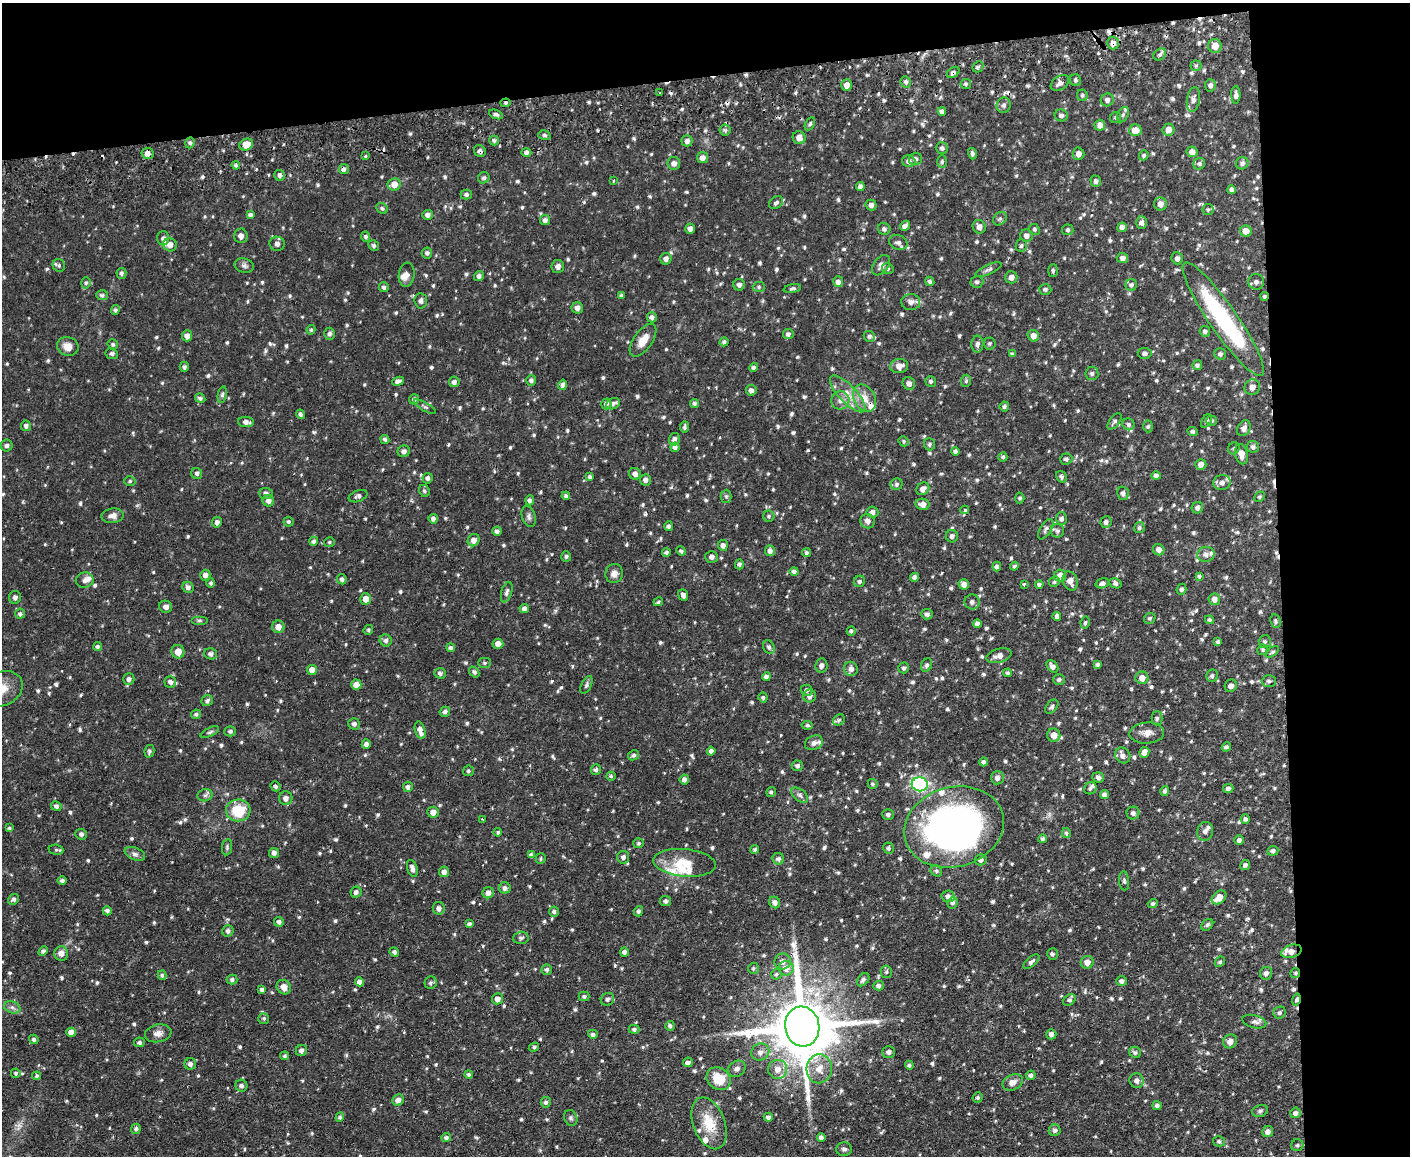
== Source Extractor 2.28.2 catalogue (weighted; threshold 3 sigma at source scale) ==
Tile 3 of 3 x 4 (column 3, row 1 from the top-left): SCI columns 2947-4354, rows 3516-4669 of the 4593 x 4724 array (HDU 1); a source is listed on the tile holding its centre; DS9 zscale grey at full resolution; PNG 1412 x 1158 px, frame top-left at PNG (2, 3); each listed source drawn as its Kron ellipse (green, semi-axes under 4 px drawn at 4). Shown black and unused: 16% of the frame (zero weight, under 2 of 3 exposures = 3% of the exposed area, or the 3 px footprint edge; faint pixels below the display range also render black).
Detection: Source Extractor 2.28.2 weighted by HDU 2 'WHT'; one run over the whole footprint, this tile lists its part. Background 0.0535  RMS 0.0061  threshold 0.0276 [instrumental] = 3 sigma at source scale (4.5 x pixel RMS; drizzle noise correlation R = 1.50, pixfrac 1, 0.05/0.05 arcsec/px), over >= 5 px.
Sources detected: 1003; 1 too faint to see at this stretch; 1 inside a brighter object's white glare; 17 cosmic-ray / hot-pixel residue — neither listed nor drawn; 22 inside a brighter listed object's ellipse — not listed separately; of the other 962, all 500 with FLUX_AUTO >= 1.06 (the completeness limit of this list) listed and drawn (462 fainter detections not listed), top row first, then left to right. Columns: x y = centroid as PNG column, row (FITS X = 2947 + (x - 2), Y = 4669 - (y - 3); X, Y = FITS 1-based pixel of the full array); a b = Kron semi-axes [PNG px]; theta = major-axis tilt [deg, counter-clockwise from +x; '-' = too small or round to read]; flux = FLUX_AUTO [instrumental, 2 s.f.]
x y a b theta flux
1113 43 6 6 - 3.1
1215 46 7 6 - 6.2
1160 55 7 5 42 1.5
1196 66 5 5 - 1.1
978 67 6 5 - 1.1
953 72 7 5 36 2
1075 80 6 5 - 1.3
906 82 6 5 - 1.5
1060 83 10 6 35 3.2
966 84 5 5 - 1.2
847 85 6 5 - 4.3
1210 85 6 5 - 2.1
659 93 3 3 - 1.3
1082 95 6 5 - 1.2
1236 95 9 4 -89 2
1193 99 12 6 80 2.8
1107 100 6 6 - 2.1
506 103 5 4 - 1.1
1004 105 8 7 - 1.8
942 111 4 4 - 1.9
496 114 7 4 -22 1.5
1061 115 7 6 - 1.9
1123 115 8 5 63 1.5
1116 117 6 5 - 1.2
810 124 7 4 60 1.2
1100 125 5 5 - 3.6
725 130 5 5 - 1.3
1135 130 6 6 - 6.9
1168 130 6 6 - 4.6
544 135 6 4 -16 1.2
799 138 6 6 - 4.2
494 140 5 4 - 1.4
687 141 5 5 - 2.5
190 143 6 4 70 1.1
246 144 7 5 22 6.4
942 148 6 5 - 1.6
480 151 6 5 - 1.8
526 152 5 4 - 1.8
1192 152 5 5 - 3.5
147 153 6 5 - 2.9
972 154 6 4 -74 1.4
1078 154 6 6 - 3
1144 155 5 4 - 1.1
365 156 3 3 - 1.6
702 158 5 5 - 3.5
915 159 6 6 - 2.1
909 161 6 6 - 2.7
942 162 6 5 - 1.1
674 163 6 6 - 2.4
1242 163 6 6 - 1.9
1199 164 6 5 - 1.3
236 165 4 4 - 1.2
344 169 5 5 - 1.9
279 175 6 5 - 1.6
484 178 6 5 - 1.4
614 181 3 3 - 1.3
1096 181 5 5 - 1.5
394 184 7 6 - 6.2
860 186 4 4 - 2.4
1232 190 4 4 - 2.1
466 194 5 5 - 1.6
776 203 8 5 38 1.6
1160 204 6 6 - 3.4
871 205 5 5 - 2.1
382 208 6 5 - 1.1
1208 209 6 5 - 1.2
250 215 4 4 - 1.7
427 215 5 5 - 2.1
1000 219 7 6 - 1.5
545 220 5 5 - 2.1
1142 222 6 5 - 2
905 226 6 4 48 2.1
979 227 7 6 - 3.2
1122 227 5 4 - 2.9
690 229 5 4 - 3
884 229 6 6 - 1.5
1034 229 6 5 - 1.2
1068 230 5 5 - 1.3
1246 231 5 5 - 5.8
1026 235 6 6 - 2.6
241 236 7 7 - 2.7
366 237 5 4 - 1.4
163 238 7 6 - 1.9
898 242 9 7 -22 2.2
277 244 7 7 - 2.5
170 245 7 6 - 3.9
374 245 5 5 - 1.3
1021 245 6 5 - 1.3
427 253 5 5 - 1.6
1122 258 6 5 - 2.5
1177 258 6 5 - 2.2
666 259 6 5 - 2.5
59 265 6 6 - 1.3
881 265 11 7 54 3
244 266 10 7 -13 2.1
558 266 6 6 - 2.4
888 269 6 5 - 1.1
988 269 14 5 24 1.8
1053 271 6 5 - 1.2
121 273 5 5 - 1.5
407 275 12 8 84 2.7
479 276 5 4 - 1.6
1011 277 6 6 - 3.4
930 281 5 4 - 1.2
838 282 5 5 - 2.7
977 282 6 6 - 1.4
1256 282 8 8 - 2.5
86 283 6 4 73 1.2
739 285 6 5 - 2.2
1131 285 6 5 - 1.7
384 287 5 4 - 1.5
759 287 6 5 - 1.1
792 288 9 4 12 1.4
1045 289 6 5 - 1.3
102 295 6 5 - 1.5
621 295 4 4 - 1.1
1265 296 4 4 - 1.2
421 301 7 6 - 1.9
911 302 9 8 - 3.2
577 308 5 5 - 2.8
115 310 5 4 - 1.1
652 317 5 5 - 1.8
1223 319 68 14 -55 77
311 330 5 4 - 1.1
1205 331 5 5 - 1.5
329 334 6 5 - 1.7
788 334 5 5 - 1.8
187 336 5 5 - 3
869 336 6 5 - 1.4
1033 336 6 5 - 4.2
643 340 19 9 55 7.5
724 342 4 4 - 1.5
989 343 6 6 - 1.3
113 344 5 5 - 1.4
977 344 8 6 88 2.1
68 346 11 9 -23 5.6
1145 353 7 5 -5 1.7
112 354 6 5 - 1.3
1012 354 4 4 - 1.1
1220 354 6 5 - 1.5
1197 365 5 4 - 1.5
899 366 9 7 7 4.4
184 367 5 4 - 1.2
753 367 4 4 - 1.3
1092 373 7 6 - 1.6
531 380 5 5 - 1.6
398 381 6 4 24 2
931 381 5 5 - 1.3
966 381 6 5 - 1.1
454 382 5 5 - 1.8
909 383 6 6 - 2.3
563 385 5 4 - 2
1252 387 8 7 - 3.5
751 390 5 5 - 2.3
848 394 24 9 -46 8.9
222 395 8 4 79 1.3
200 398 5 4 - 1.5
864 398 14 10 -62 7.3
414 399 5 5 - 1.3
840 400 9 9 - 3.9
695 403 4 4 - 1.4
606 404 5 5 - 2.1
613 404 7 5 26 2
1004 406 5 5 - 1.1
425 407 13 3 -31 1.2
301 414 5 4 - 1.6
1207 421 7 5 60 1.2
1211 421 5 5 - 1.1
246 422 8 5 -4 2.7
1114 422 9 5 52 1.6
1129 424 6 5 - 1.6
26 426 5 5 - 1.6
1148 426 6 4 87 1.2
684 427 5 4 - 1.2
1244 428 8 6 61 2.8
1193 431 5 4 - 1.4
385 439 5 4 - 1.3
674 439 6 5 - 2.5
903 441 5 4 - 1.1
929 444 6 5 - 1.3
7 446 6 6 - 1.6
675 447 5 4 - 2.4
1253 447 6 6 - 1.8
1234 448 6 5 - 1.1
404 451 6 5 - 2.1
956 451 4 4 - 1.4
1241 454 10 6 -78 4.7
1003 457 4 4 - 1.2
1066 459 6 5 - 1.4
1201 464 5 5 - 3.2
197 473 6 5 - 1.2
635 474 6 6 - 2.7
1156 476 4 4 - 2.2
590 477 4 3 - 1.1
1061 477 6 5 - 1.3
427 478 5 5 - 1.8
645 480 5 5 - 2.5
130 481 5 5 - 1.1
1222 483 8 7 - 3
897 484 6 6 - 1.5
923 489 7 6 - 3.3
424 491 6 5 - 1.4
266 493 7 5 -4 1.9
1123 493 7 5 -75 1.7
358 496 10 5 21 1.7
566 496 4 4 - 1.6
726 496 6 5 - 1.1
1259 497 5 5 - 1.1
1020 498 5 5 - 1.2
530 500 5 4 - 2
268 501 6 5 - 3
922 504 7 5 -11 3.6
1197 508 6 5 - 1.8
965 510 4 3 - 1.2
872 512 6 5 - 2
113 516 11 7 8 3.5
529 516 10 6 -74 2.1
769 516 5 5 - 1.1
1061 518 6 5 - 1.8
433 519 5 4 - 2
868 521 7 7 - 2.9
217 522 5 5 - 2.1
289 522 5 5 - 1.2
1106 522 6 5 - 1.7
669 526 5 4 - 1.5
1139 527 5 5 - 1.3
1046 529 11 5 58 2
497 531 5 4 - 1.7
1057 531 7 7 - 1.7
952 536 6 6 - 1.9
474 540 6 5 - 3.5
314 541 4 4 - 1.5
329 542 5 4 - 1.1
723 545 5 5 - 2.4
1159 550 6 5 - 2.6
681 551 5 4 - 1.3
770 551 5 5 - 2.8
666 552 4 4 - 1.4
806 553 4 4 - 1.2
1206 554 8 7 - 2.9
566 556 5 5 - 1.1
712 557 6 6 - 2.2
739 564 5 4 - 1.3
997 566 5 4 - 1.8
1014 566 4 3 - 1.2
794 571 4 4 - 1.8
614 574 9 8 - 3.6
205 575 5 5 - 2.6
1060 576 6 6 - 5.4
1199 576 4 3 - 1.1
915 577 4 4 - 1.9
342 579 5 5 - 1.6
85 580 9 7 10 2.8
859 581 6 5 - 1.5
1070 581 10 7 -68 4.1
1054 582 5 5 - 1.1
211 583 4 4 - 1.3
1102 583 7 5 16 2.1
1115 583 6 5 - 1.9
964 584 5 5 - 3.3
1024 584 3 3 - 1.2
1039 585 4 4 - 1.6
188 587 6 5 - 2.1
1181 589 5 4 - 1.3
507 592 10 5 74 2.3
683 595 6 4 -67 2.1
15 597 6 6 - 2.1
366 599 5 5 - 5.8
1214 599 6 6 - 3.4
658 602 5 3 - 1.1
972 602 7 7 - 2.6
166 607 6 6 - 2.6
524 608 5 4 - 2.1
20 614 5 5 - 1.6
927 614 5 5 - 1.6
1057 616 4 4 - 1.8
1150 618 6 5 - 1.1
199 620 8 4 0 1.1
1209 620 4 4 - 1.1
1275 621 7 5 -81 1.3
1085 623 6 4 79 1.1
977 624 4 4 - 2
278 627 6 6 - 4.7
368 630 5 4 - 1.1
851 631 5 4 - 1.4
386 640 6 6 - 1.6
1265 641 6 6 - 1.3
1218 642 4 3 - 1.4
498 644 5 5 - 3.7
97 646 5 4 - 1.3
769 647 7 5 -60 1.6
451 648 4 4 - 1.3
1263 650 5 5 - 1.2
178 652 7 6 - 5.6
1272 652 8 4 37 1.1
211 654 6 5 - 2.1
999 656 13 7 16 3.6
485 663 6 5 - 1.1
1097 664 4 4 - 1.2
927 665 7 5 64 1.5
821 666 7 6 - 2.3
1052 666 7 5 -54 2.9
904 668 5 5 - 1.3
851 669 7 7 - 2.7
312 670 5 5 - 4.3
474 672 6 4 -50 1.3
440 673 6 5 - 1.7
1007 673 4 4 - 1.1
1212 676 6 6 - 1.5
766 677 4 4 - 2.4
1142 678 6 6 - 4.4
129 679 6 5 - 2
1059 680 6 5 - 1.3
1269 681 7 6 - 1.5
170 682 6 6 - 2.7
356 685 5 5 - 4.8
586 685 9 5 65 1.4
1231 686 6 6 - 2.5
2 689 21 17 26 13
807 690 6 5 - 1.5
810 696 6 6 - 2.8
763 697 5 4 - 1.1
207 701 6 5 - 1.5
1052 707 8 5 50 1.2
445 712 5 5 - 1.4
196 714 5 4 - 1.2
1157 718 7 5 89 1.5
839 720 6 5 - 1.2
354 724 6 5 - 1.7
807 725 5 4 - 1.3
420 730 9 5 -73 4.1
230 731 6 5 - 1.1
210 732 10 4 26 1.3
1147 733 17 10 4 5.3
1054 735 7 6 - 5.9
814 743 9 7 23 2.3
366 744 5 4 - 2
1226 747 5 4 - 1.5
149 751 6 5 - 1.5
711 751 4 4 - 2.3
1144 752 5 5 - 4.1
633 755 6 5 - 1.4
1123 755 8 7 - 3.1
983 762 4 4 - 1.5
797 766 5 5 - 1.5
596 769 5 5 - 1.4
469 771 5 5 - 1.3
611 776 5 4 - 1.1
1098 777 6 5 - 1.7
997 778 6 6 - 2.5
684 779 5 4 - 2.1
873 784 5 5 - 1.1
920 784 8 7 - 110
276 786 5 4 - 1.3
408 787 5 5 - 2
1090 788 6 5 - 1.3
1228 789 5 4 - 1.8
1165 791 5 4 - 1.5
771 792 5 4 - 1.3
205 795 7 6 - 1.7
800 795 10 5 -39 1.8
1105 795 4 4 - 2.2
286 798 7 6 - 3.3
56 806 5 4 - 1.4
238 810 12 11 - 19
433 812 6 5 - 3.6
1133 813 6 6 - 2.1
888 814 6 5 - 1.4
482 819 3 3 - 1.3
1245 819 5 4 - 1.7
954 827 50 40 16 280
9 828 4 4 - 1.1
1205 831 9 8 - 2.4
498 832 4 3 - 1.2
1066 833 5 4 - 1.2
81 834 6 5 - 1.5
1043 839 4 4 - 1.3
1239 840 5 5 - 1.7
639 843 5 5 - 1.1
227 847 8 5 82 1.3
888 848 5 5 - 1.5
755 849 4 4 - 1.1
56 850 7 5 -7 1.2
1273 851 5 5 - 1.5
274 853 5 5 - 2
135 854 11 6 -23 2.3
531 855 4 4 - 2
623 857 6 6 - 2
541 858 5 5 - 1.1
778 859 5 5 - 2
981 860 6 5 - 2
685 863 31 13 -5 14
1245 865 5 5 - 1.5
412 868 9 5 -73 2.7
936 871 6 5 - 1.2
444 872 5 5 - 2.9
62 881 5 4 - 1.5
1124 881 9 5 -85 1.4
505 888 5 5 - 2.4
356 892 5 5 - 2
488 893 6 5 - 2.8
948 896 6 6 - 2.2
1219 897 8 6 40 7.1
14 899 6 5 - 1.6
666 901 5 5 - 1.4
775 902 6 5 - 2.4
953 903 6 5 - 1.5
1153 903 5 4 - 1.3
439 908 6 6 - 2.5
107 911 4 4 - 1.8
638 911 5 4 - 1.5
554 912 5 5 - 1.5
279 922 5 4 - 2.3
469 924 4 3 - 1.3
1207 925 7 5 45 1.4
228 931 6 5 - 1.8
521 938 8 6 4 1.6
43 951 5 4 - 1.4
1291 951 10 6 17 5
394 952 5 4 - 1.4
624 952 4 4 - 1.9
61 953 7 7 - 3.7
1053 954 6 5 - 1.4
783 961 8 8 - 3.2
1031 962 10 4 42 1.9
1087 962 6 6 - 4.2
1220 962 6 4 46 1.2
753 968 5 5 - 1.2
786 968 7 7 - 4.9
547 970 5 5 - 1.6
886 972 6 5 - 1.2
1266 973 6 6 - 2.1
1295 973 5 5 - 1.1
776 974 5 5 - 1.2
162 975 5 4 - 1.2
232 980 5 5 - 1.5
863 980 7 5 49 1.7
1121 981 5 5 - 1.7
359 982 4 4 - 3.1
431 983 6 6 - 1.3
879 986 5 5 - 2.1
284 987 8 6 -47 4.4
262 989 4 4 - 1.3
584 996 5 5 - 1.4
497 999 5 5 - 3.9
607 999 7 6 - 2.1
1069 1000 7 5 41 1.6
1296 1000 6 4 76 1.7
12 1007 8 6 -18 2
1280 1013 6 5 - 1.5
264 1019 5 5 - 1.1
1254 1022 12 6 -15 2.5
670 1026 5 4 - 1.5
802 1027 20 17 -82 5000
634 1029 5 4 - 1.5
71 1032 5 4 - 4.9
158 1033 13 9 11 3.5
593 1034 5 4 - 1.6
1051 1034 5 5 - 1.8
34 1039 5 4 - 1.4
1230 1041 7 6 - 4
139 1042 5 4 - 1.3
534 1047 5 4 - 1.2
301 1051 6 5 - 1.9
760 1052 9 8 - 3.2
889 1052 6 6 - 2.3
1135 1052 6 5 - 1.2
285 1056 4 4 - 1.2
688 1062 5 4 - 2.4
190 1064 6 5 - 2.1
909 1065 4 4 - 1.3
737 1069 9 7 30 3
778 1069 9 9 - 5
819 1069 14 12 86 7.8
16 1073 5 4 - 1.1
469 1074 4 4 - 1.3
1031 1075 5 4 - 1.7
37 1076 4 4 - 1.2
719 1079 13 10 -37 15
1137 1081 7 7 - 2.5
1013 1082 10 7 25 3.7
241 1086 6 6 - 1.8
978 1098 5 5 - 1.3
398 1100 6 5 - 3.6
546 1102 5 5 - 1.6
1157 1105 4 4 - 1.2
1260 1111 8 5 15 1.4
1295 1113 5 5 - 2.1
340 1117 5 4 - 1.1
768 1117 4 4 - 1.9
571 1118 8 6 -66 1.5
709 1123 27 16 -69 16
136 1129 5 4 - 1.6
1055 1130 6 6 - 1.9
1268 1132 5 5 - 2.7
446 1137 5 4 - 1.4
821 1138 4 4 - 2
1219 1141 6 5 - 1.1
1297 1145 6 6 - 1.2
844 1149 8 7 - 1.7
Overlapping masked pixels (flux is a lower limit): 10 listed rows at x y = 1113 43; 953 72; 506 103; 480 151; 147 153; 344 169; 1265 296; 1295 973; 1296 1000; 802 1027
Isophote crosses this tile's border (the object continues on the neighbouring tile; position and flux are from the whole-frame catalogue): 1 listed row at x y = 2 689